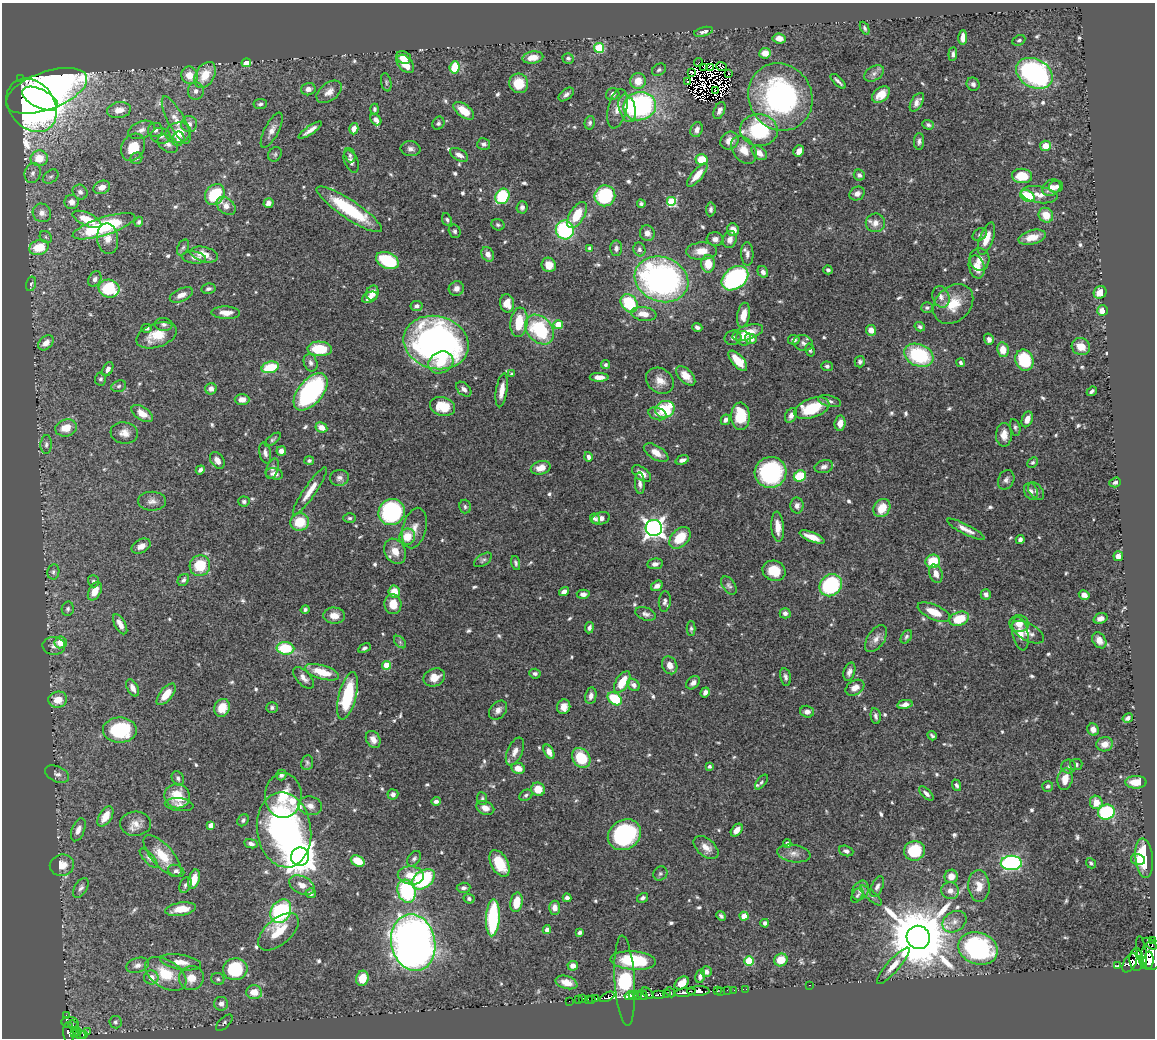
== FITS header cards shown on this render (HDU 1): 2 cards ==
NAXIS1  =                 1153
NAXIS2  =                 1036

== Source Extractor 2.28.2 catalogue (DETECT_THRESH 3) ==
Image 1153 x 1036 px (HDU 1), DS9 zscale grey, 1 PNG px = 1 image px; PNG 1157 x 1040 px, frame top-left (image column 1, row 1036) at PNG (2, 3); each listed source drawn as its Kron ellipse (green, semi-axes under 4 px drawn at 4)
Background 0.454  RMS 0.016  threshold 0.0474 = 3 sigma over >= 5 px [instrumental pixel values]
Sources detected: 695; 16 with non-positive FLUX_AUTO (blend fragments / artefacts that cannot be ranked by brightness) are neither listed nor drawn; of the other 679, the 500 brightest by FLUX_AUTO listed and drawn (179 fainter detections omitted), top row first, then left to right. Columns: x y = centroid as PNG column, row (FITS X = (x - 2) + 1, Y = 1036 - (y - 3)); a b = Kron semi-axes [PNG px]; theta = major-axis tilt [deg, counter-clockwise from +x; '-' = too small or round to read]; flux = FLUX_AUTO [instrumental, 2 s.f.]
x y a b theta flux
865 28 7 4 -64 2.3
704 32 10 4 15 3.6
779 38 7 5 -6 8.3
963 38 7 4 88 8.2
1019 40 7 5 26 2.3
599 48 5 5 - 67
765 53 6 5 - 11
953 54 7 4 84 2.8
403 57 8 6 -24 11
533 57 10 6 8 12
568 58 5 5 - 2.4
699 62 4 2 - 4.7
246 63 5 4 - 17
405 64 10 7 -48 17
722 66 5 2 - 6.3
454 67 6 5 - 36
704 68 3 2 - 2.2
711 68 4 2 - 4.1
659 70 7 5 31 2.6
691 73 4 3 - 2.3
874 73 11 7 31 4.8
1034 73 19 14 -28 220
728 74 2 2 - 5.2
189 75 9 8 - 14
205 75 14 9 60 25
21 79 3 2 - 5.8
638 81 8 7 - 17
687 81 3 3 - 5.9
838 81 10 3 -43 3.3
386 82 9 5 -78 2.1
519 83 10 9 - 23
973 84 7 6 - 3.9
308 89 7 6 - 6
715 90 2 2 - 2.1
46 91 42 19 20 640
196 91 9 8 - 5.5
329 92 14 9 38 9.9
566 94 9 5 40 3.8
613 94 7 6 - 4.1
881 94 10 7 40 14
780 97 34 31 -60 220
40 99 19 9 -26 280
917 102 10 5 60 5.9
260 104 7 5 7 2.9
32 105 29 22 -52 700
640 106 16 14 13 200
627 108 14 8 -73 14
374 109 5 4 - 2.4
617 109 20 9 77 12
119 110 12 8 9 13
719 110 9 5 66 4.3
464 111 12 6 -38 19
176 120 26 8 -62 13
376 120 6 4 -50 5.3
438 123 7 5 58 2.4
590 123 7 5 78 2.7
189 124 8 8 - 5.3
928 125 6 5 - 2.6
354 129 6 4 74 8.2
141 130 14 8 21 6.5
155 130 7 7 - 4.7
272 130 19 7 62 8.3
310 130 14 4 34 7.1
697 130 8 6 69 5.1
759 130 19 16 -4 95
178 132 13 10 16 20
161 136 10 8 -8 5.1
178 139 7 6 - 4.5
729 141 9 8 - 10
919 141 8 5 89 3.5
168 144 11 7 -35 5.2
484 144 6 6 - 3.7
1045 146 5 5 - 15
133 147 14 11 60 28
410 149 10 7 -8 4.6
744 150 15 11 -50 14
799 151 6 5 - 6.5
759 153 9 6 -41 8.4
275 154 7 6 - 2.4
350 155 7 5 -72 2.7
459 155 10 5 -28 6.3
39 158 8 8 - 22
136 158 6 5 - 2.7
701 160 6 5 - 29
351 162 12 6 -67 4.6
33 173 10 8 74 5.1
697 175 14 5 50 13
859 175 6 5 - 3.9
1022 176 10 7 -6 27
51 177 9 6 37 2.9
1056 186 7 6 - 4.8
102 187 8 6 22 8.5
1051 188 10 7 32 9.8
80 192 8 7 - 4.3
215 194 11 9 53 59
857 194 8 6 28 5.4
1039 195 18 8 -9 10
502 196 8 6 60 68
605 196 10 10 - 80
1027 196 7 5 -27 66
71 202 7 7 - 7.1
672 202 5 5 - 76
268 203 5 4 - 5.5
641 204 4 4 - 2.3
226 206 11 7 -40 8.2
522 207 6 5 - 3.5
349 209 38 9 -34 77
711 209 7 5 83 3
42 213 9 9 - 7.2
577 215 15 7 58 25
1046 215 8 7 - 17
87 219 15 6 -24 22
447 220 7 4 -66 2.1
139 222 5 4 - 2.4
875 223 9 9 - 8.2
498 225 7 5 -24 2.3
104 226 33 9 18 120
565 230 9 9 - 120
733 230 6 6 - 10
455 231 7 6 - 2.8
647 233 8 7 - 6.5
980 234 8 5 34 2.6
46 237 7 5 -47 2.3
1032 237 14 7 15 15
986 238 17 6 70 16
108 239 15 10 -82 11
715 239 8 6 -7 6
730 239 9 7 72 6.9
39 247 10 7 18 34
183 247 8 5 62 2.5
590 248 4 3 - 2.8
616 248 8 6 89 4.2
639 249 7 6 - 3.6
701 251 15 8 4 15
204 254 14 7 -15 15
488 254 8 6 -60 6.5
747 254 12 6 -89 5.3
194 257 12 6 -6 4.9
979 259 11 10 - 9.1
387 260 12 8 -24 73
708 264 9 7 -90 20
549 265 7 7 - 12
977 267 12 8 -75 14
828 270 4 3 - 2.2
763 272 6 5 - 4.8
735 278 15 10 36 160
95 279 8 6 64 4.4
661 279 27 22 -20 370
31 284 7 5 76 2.6
456 288 8 7 - 5.8
109 289 10 9 - 70
208 289 7 5 9 2.9
1100 292 7 6 - 13
372 293 7 6 - 14
181 295 12 6 24 9.1
370 297 8 5 23 7.7
941 297 11 8 -71 6.3
507 303 9 7 -81 12
629 303 10 7 -54 54
953 304 22 17 44 28
416 306 6 5 - 4.2
927 308 6 5 - 2.6
1103 310 5 5 - 12
226 313 14 6 -1 10
644 314 13 7 -7 12
743 315 12 6 79 14
519 322 15 8 84 34
164 324 9 6 -2 3.5
558 325 5 4 - 23
697 327 5 4 - 3.4
920 327 5 4 - 2.7
147 328 5 4 - 2.7
540 329 17 12 -47 92
871 330 5 5 - 8.7
748 332 16 7 19 20
157 335 21 12 18 25
733 338 8 7 - 3.9
744 338 7 7 - 7
751 339 6 5 - 8.8
989 339 6 5 - 4
794 340 6 5 - 3.8
436 342 33 26 -16 450
46 343 9 6 43 9.6
803 343 10 7 -20 4.8
1081 347 9 8 - 13
320 349 12 7 -2 40
810 350 6 4 -75 2.2
1003 350 7 5 -80 15
919 355 15 11 -22 83
1024 360 11 9 -67 57
738 361 12 6 -47 26
441 362 13 10 27 22
860 362 6 5 - 3.1
311 363 9 6 -68 4.1
961 363 4 3 - 2.5
606 365 5 4 - 2.3
827 366 6 5 - 2.5
270 367 9 5 16 43
108 369 7 5 64 5
512 374 4 3 - 2.6
686 376 12 6 -45 12
599 377 9 4 0 7.7
100 379 6 5 - 2.4
660 381 15 12 -35 12
119 386 7 5 19 2.5
211 389 6 5 - 5.3
464 389 9 5 -44 4.1
502 390 17 5 81 12
1092 391 5 3 - 2.7
311 392 22 12 50 170
242 399 7 5 -1 8.4
830 401 12 5 -16 3.8
443 406 13 9 -15 27
812 408 18 9 19 48
665 409 10 8 21 56
142 413 12 6 -33 14
658 414 9 6 -19 4.8
791 415 8 5 62 5.7
740 416 13 9 -87 39
1027 419 8 5 69 7.3
725 420 5 4 - 4.3
840 423 7 5 85 8.5
321 427 6 5 - 9.5
1015 427 8 5 -77 2.6
66 428 11 8 16 17
124 433 14 10 -7 9.6
1004 435 12 8 89 11
273 440 9 4 38 2.2
46 445 9 5 88 3.1
281 451 5 4 - 5.8
265 453 11 6 -79 4.7
656 453 14 6 -32 12
588 457 5 4 - 4
217 460 9 6 -57 7.7
682 460 7 4 19 4.6
309 461 5 4 - 2.4
1033 462 6 5 - 2.2
824 467 9 6 14 4.8
541 468 10 6 15 13
272 469 11 6 71 3.5
200 470 5 4 - 4.2
771 472 16 15 - 130
641 473 11 6 -36 9.3
274 474 9 5 -13 5.3
800 476 6 5 - 43
339 478 9 8 - 4.7
1006 480 10 8 65 4.5
1115 482 6 4 19 3
640 483 11 5 -87 4.7
310 491 28 6 55 14
1031 491 9 6 -65 4.3
1036 491 10 6 -50 3.2
152 501 14 9 -1 6.6
244 502 6 5 - 2.7
797 505 8 6 -87 4.8
465 507 7 6 - 2.5
882 508 10 7 56 20
392 512 13 12 - 150
350 518 6 4 0 2.2
601 518 9 6 14 6
595 519 5 5 - 2.9
300 522 9 8 - 29
778 527 15 6 -85 12
415 528 20 11 76 11
654 528 8 8 - 590
966 529 21 5 -27 8.8
407 537 8 7 - 20
812 537 13 4 -21 13
680 538 13 8 46 30
1020 540 4 4 - 3.9
141 546 10 6 28 7.3
395 551 13 10 -59 14
1118 556 5 5 - 6.2
483 560 10 5 35 2.8
933 561 7 6 - 35
516 563 7 4 -73 2.2
655 564 8 5 10 4.2
200 566 10 10 - 36
774 571 12 10 -23 23
53 572 7 6 - 2.8
936 574 9 6 -72 7.4
183 580 6 5 - 3.3
93 581 6 5 - 2.7
831 585 12 10 41 120
657 586 6 4 33 5
729 586 10 6 -55 3.2
95 591 10 6 62 14
394 592 6 5 - 17
564 592 5 4 - 4.8
583 594 6 4 -2 5
986 594 5 5 - 4.1
1084 595 5 4 - 6.7
665 601 10 6 84 4.2
393 604 10 8 -84 15
68 609 7 6 - 2.9
305 610 4 4 - 2.4
934 612 17 7 -24 20
785 613 5 5 - 4
646 614 10 6 -18 4.4
334 616 11 8 -4 11
1101 618 7 5 20 5.9
959 619 10 6 19 32
120 624 11 5 -61 8.9
1019 624 10 8 -8 9.6
589 628 5 4 - 3.4
691 629 7 4 -90 2.2
1028 632 17 8 -29 9.6
1020 634 17 8 -79 11
906 637 7 5 59 2.4
876 639 15 8 56 8
1099 640 8 6 -55 7.2
61 642 6 6 - 17
400 642 7 4 -46 2.3
54 646 11 9 -5 5.6
285 648 9 6 -4 49
364 648 6 4 29 2.5
387 665 4 4 - 33
670 665 9 7 -64 8.5
322 672 17 7 -17 26
849 672 9 5 73 4.5
535 674 6 5 - 2.8
434 677 11 8 23 13
785 677 9 5 -77 3.6
304 678 13 7 -46 6.3
622 682 12 6 59 23
693 683 8 5 43 4.9
634 685 7 5 -45 4.7
133 688 9 5 -62 6.7
855 688 10 7 31 7.9
705 692 5 4 - 4.2
166 694 13 6 51 18
347 696 24 9 76 67
591 696 8 5 79 5.3
615 699 8 5 -38 51
58 700 9 8 - 15
905 704 8 4 10 5.4
564 707 7 6 - 8.6
222 708 9 7 70 19
272 708 6 5 - 2.7
498 710 11 7 50 6.1
807 712 7 5 -17 5.6
876 716 8 5 -81 3.4
1128 718 5 4 - 4.4
120 730 17 12 -1 81
1093 730 6 5 - 5
932 736 5 3 - 2.2
373 739 9 7 -61 7.8
1105 744 8 7 - 10
515 752 15 7 66 8
549 752 7 4 -61 6.7
581 758 10 8 -52 42
307 763 7 6 - 2.4
1076 765 6 5 - 2.6
709 766 3 3 - 2.7
1069 766 7 7 - 2.9
518 768 7 5 -11 12
57 774 13 7 -25 4.7
281 775 5 5 - 3.4
178 778 7 6 - 3.4
1065 779 11 7 78 14
761 782 9 4 52 2.2
1136 782 10 6 1 19
956 785 6 4 -71 2.8
1048 786 5 5 - 2.7
538 789 7 6 - 16
926 793 9 4 -44 3.7
393 794 5 5 - 4.3
526 795 7 5 29 2.4
177 796 13 12 - 29
283 796 22 18 90 46
482 798 6 5 - 2.2
436 801 5 4 - 3.4
1096 802 7 6 - 13
179 805 14 6 -6 5.4
310 806 12 9 -11 7.7
485 808 9 6 -21 9.1
1106 812 8 7 - 87
105 816 11 6 57 16
243 820 6 5 - 2.5
135 824 15 12 3 11
211 825 4 4 - 11
78 830 12 6 69 7.2
284 830 38 27 -82 380
737 830 7 5 50 8.5
624 835 17 14 34 140
787 843 4 4 - 5
251 844 7 4 -11 4.2
706 848 14 8 -41 11
846 851 7 5 -19 3.7
914 851 10 9 - 48
794 853 17 8 -9 8.1
162 856 26 10 -49 27
300 857 9 9 - 2000
149 858 12 5 -48 3.2
1144 858 20 8 -84 46
414 859 8 6 54 3
1138 860 7 5 -14 7.1
358 861 7 5 -26 23
499 863 14 8 -61 31
1011 863 10 7 1 210
1091 863 5 4 - 2.3
62 865 12 10 18 13
176 871 8 5 -23 3.7
660 874 7 6 - 2.6
411 875 13 9 -5 18
951 876 7 6 - 9.9
194 879 10 5 74 13
423 879 13 8 36 120
185 885 8 5 64 3
302 885 13 8 -26 10
979 886 16 10 -86 14
877 887 11 5 66 4.6
81 888 11 6 59 3.8
463 888 7 5 3 3.3
407 891 12 9 -72 95
860 891 10 8 60 5.7
950 891 9 8 - 7.3
311 893 5 5 - 3.9
857 895 8 5 57 2.4
871 895 14 4 -41 3.8
567 898 4 4 - 4.4
642 898 6 4 34 3.1
469 899 5 4 - 2.6
516 902 10 6 80 22
555 908 7 5 -88 7.3
181 909 15 6 9 19
281 911 12 9 58 120
721 916 5 3 - 2.6
744 916 4 4 - 19
493 918 18 7 87 110
954 922 13 10 33 8.2
765 923 4 4 - 2.8
547 930 4 4 - 5
278 932 24 13 41 29
580 932 4 3 - 2.7
918 937 12 11 - 11000
1152 940 3 2 - 54
413 943 28 22 -79 970
1150 944 8 4 -35 130
978 948 20 16 -19 170
1142 952 17 4 -81 290
1152 955 15 11 80 1200
781 960 7 6 - 19
1136 960 11 7 -89 410
1149 960 8 5 87 710
633 961 23 9 -4 68
749 961 5 5 - 53
181 962 20 7 -10 14
1130 963 10 6 59 310
138 965 11 7 17 6.3
573 966 5 5 - 8
893 966 24 6 48 12
1118 966 3 3 - 56
235 969 12 11 - 70
706 972 5 5 - 4.9
166 974 23 14 -33 39
700 976 7 5 76 4.4
151 977 7 7 - 9.8
191 978 12 12 - 16
362 978 8 6 73 22
218 979 6 6 - 2.3
625 981 45 10 -86 440
566 982 11 6 -16 13
682 983 8 5 38 14
810 985 3 2 - 83
746 989 2 2 - 2.8
727 990 2 2 - 6.6
734 990 2 2 - 5.9
698 991 11 4 1 530
717 991 3 3 - 4.2
721 991 2 2 - 5.1
254 992 8 7 - 16
670 992 5 4 - 31
685 992 10 3 8 440
648 993 7 3 -42 47
667 994 3 3 - 21
633 995 4 2 - 210
637 995 5 3 - 52
643 995 5 4 - 140
659 995 6 3 0 100
629 996 5 4 - 450
607 997 8 4 27 110
583 998 2 2 - 7.5
588 999 2 2 - 11
591 999 3 2 - 9.4
596 999 3 3 - 42
578 1000 3 3 - 9.4
569 1001 2 2 - 2.7
221 1004 7 7 - 6.1
66 1015 2 2 - 2.7
70 1022 8 5 -6 100
115 1022 6 6 - 3.1
224 1023 10 5 44 2.6
73 1025 6 2 -43 21
78 1031 3 3 - 26
69 1032 10 5 -88 240
88 1032 2 2 - 4.2
74 1034 3 3 - 27
84 1034 3 2 - 15
80 1035 6 3 0 37
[179 fainter detections neither listed nor drawn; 16 non-positive-flux detections neither listed nor drawn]